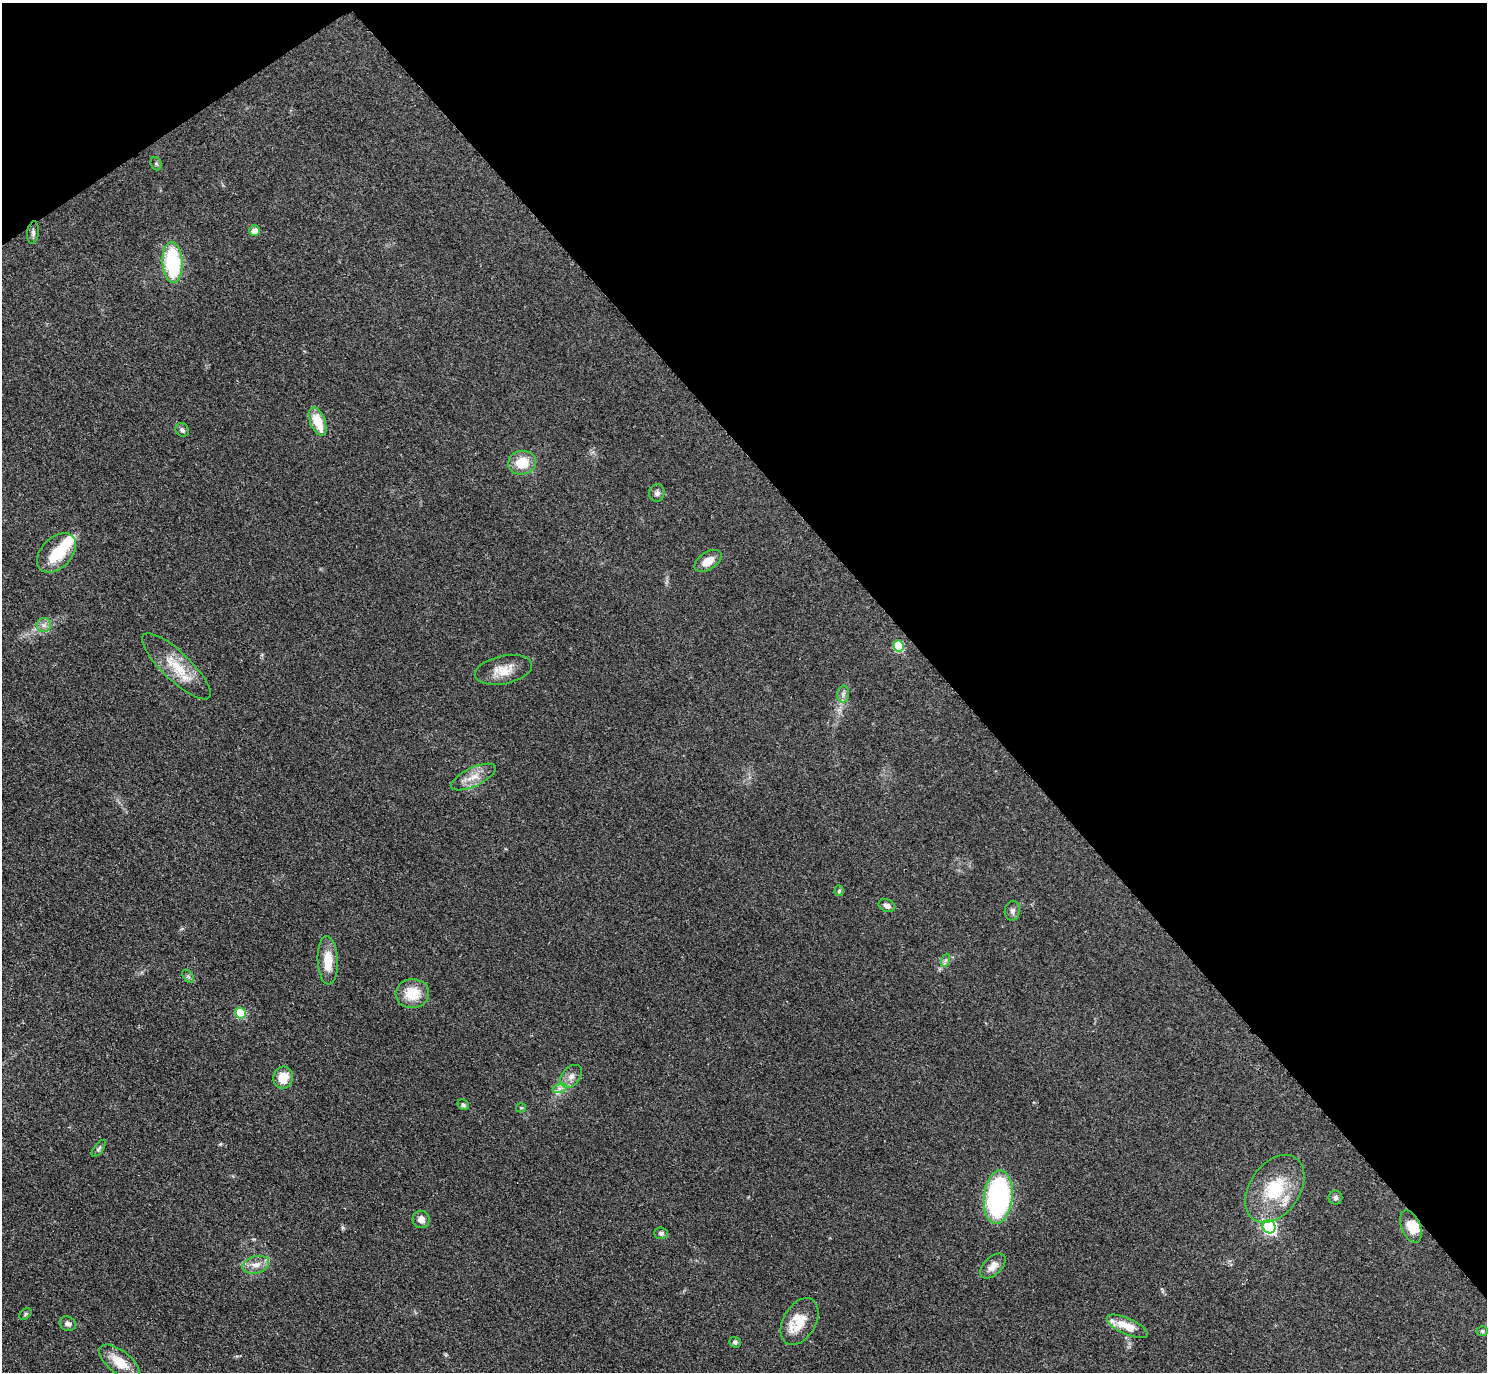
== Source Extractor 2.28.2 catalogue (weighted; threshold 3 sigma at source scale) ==
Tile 3 of 4 x 4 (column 3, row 1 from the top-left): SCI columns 2984-4468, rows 4283-5652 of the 5962 x 5959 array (HDU 1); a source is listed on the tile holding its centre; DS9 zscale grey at full resolution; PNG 1489 x 1374 px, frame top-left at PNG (2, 3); each listed source drawn as its Kron ellipse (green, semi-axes under 4 px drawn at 4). Shown black and unused: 38% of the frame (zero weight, under 2 of 3 exposures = <1% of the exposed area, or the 3 px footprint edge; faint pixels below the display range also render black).
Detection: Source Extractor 2.28.2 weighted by HDU 2 'WHT'; one run over the whole footprint, this tile lists its part. Background 0.0783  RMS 0.0078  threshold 0.0353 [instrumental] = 3 sigma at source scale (4.5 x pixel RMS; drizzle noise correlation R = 1.50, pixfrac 1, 0.05/0.05 arcsec/px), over >= 5 px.
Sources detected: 52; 2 inside a brighter object's white glare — neither listed nor drawn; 4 inside a brighter listed object's ellipse — not listed separately; the other 46 listed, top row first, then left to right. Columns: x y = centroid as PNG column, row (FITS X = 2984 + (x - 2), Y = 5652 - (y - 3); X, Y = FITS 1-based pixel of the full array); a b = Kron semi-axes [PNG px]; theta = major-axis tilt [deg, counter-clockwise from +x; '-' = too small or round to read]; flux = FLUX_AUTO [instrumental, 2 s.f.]
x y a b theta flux
156 164 7 5 -69 1.4
254 231 5 5 - 7.7
33 232 11 6 82 2.5
172 262 20 10 -86 64
318 421 15 7 -68 19
182 430 7 6 - 2.2
522 463 14 12 10 19
657 493 9 7 75 2.6
56 553 23 15 46 26
708 561 15 8 33 9.5
44 625 7 7 - 3.1
899 646 5 5 - 37
176 666 45 14 -44 23
503 670 29 14 12 14
843 694 8 6 82 2.4
473 777 24 9 25 10
839 891 5 4 - 1.2
887 906 8 6 -22 3.5
1012 911 10 7 81 3
328 960 24 10 -88 16
946 960 6 4 71 1.4
188 976 7 4 -55 1.7
412 993 17 14 5 19
240 1013 5 5 - 34
571 1076 13 9 50 5.3
283 1078 11 10 - 14
560 1088 7 4 18 2.3
463 1105 6 5 - 1.7
521 1108 5 4 - 1
99 1148 10 4 54 1.8
1275 1189 37 25 56 43
998 1197 27 14 84 150
1335 1198 7 7 - 2.4
421 1219 9 8 - 4.3
1269 1227 7 6 - 170
1411 1227 17 9 -68 11
661 1233 7 5 -3 1.9
256 1265 13 8 15 7
993 1266 15 9 44 7
25 1314 7 4 39 1.2
800 1322 25 16 60 15
68 1324 8 7 - 3
1127 1326 22 8 -24 14
1482 1331 5 4 - 1.2
735 1342 6 5 - 1.6
120 1362 24 11 -38 17